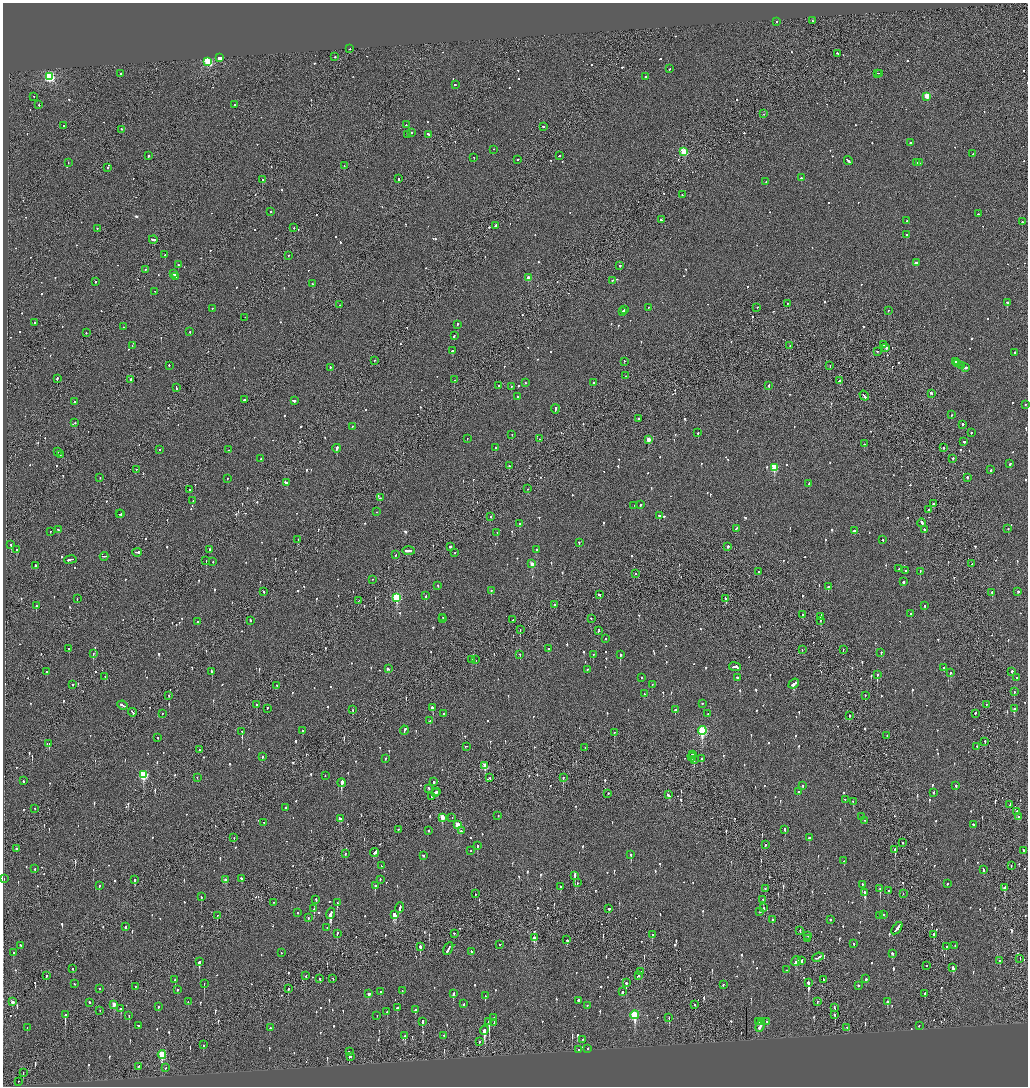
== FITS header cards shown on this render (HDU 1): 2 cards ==
NAXIS1  =                 2051
NAXIS2  =                 2168

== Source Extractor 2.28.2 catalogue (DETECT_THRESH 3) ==
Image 2051 x 2168 px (HDU 1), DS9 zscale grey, zoomed out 1/2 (1 PNG px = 2 x 2 image px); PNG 1030 x 1088 px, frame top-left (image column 2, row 2168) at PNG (3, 3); each listed source drawn as its Kron ellipse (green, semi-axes under 4 px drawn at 4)
Background -0.0785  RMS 0.077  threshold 0.231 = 3 sigma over >= 5 px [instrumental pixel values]
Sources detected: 1263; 50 cannot appear on this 1/2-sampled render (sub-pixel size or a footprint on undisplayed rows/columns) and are neither listed nor drawn; of the other 1213, the 500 brightest by FLUX_AUTO listed and drawn (713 fainter detections omitted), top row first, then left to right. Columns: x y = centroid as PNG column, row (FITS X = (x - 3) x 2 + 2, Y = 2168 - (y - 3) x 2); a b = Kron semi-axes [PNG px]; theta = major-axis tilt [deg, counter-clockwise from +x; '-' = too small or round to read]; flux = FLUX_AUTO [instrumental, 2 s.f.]
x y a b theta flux
812 21 2 2 - 110
777 22 2 2 - 59
350 49 2 2 - 74
837 54 2 1 - 110
334 57 2 2 - 240
219 58 2 2 - 300
208 62 4 3 - 1300
669 69 2 2 - 54
121 74 2 2 - 140
877 74 2 1 - 84
879 74 3 2 - 150
50 77 4 3 - 2000
645 77 2 2 - 220
455 85 2 2 - 190
34 97 2 1 - 210
927 97 3 3 - 410
39 105 2 2 - 92
235 105 2 2 - 93
764 114 2 1 - 54
406 125 2 2 - 83
64 126 2 2 - 64
543 127 2 2 - 130
122 130 2 2 - 140
411 133 2 2 - 450
408 135 2 2 - 180
429 135 3 2 - 310
910 143 2 2 - 69
494 150 2 2 - 60
684 152 3 3 - 900
973 154 2 2 - 56
148 156 2 2 - 100
559 156 2 2 - 66
474 158 2 2 - 93
518 160 2 2 - 79
848 161 4 2 - 420
68 163 2 2 - 150
916 163 3 2 - 140
919 163 2 2 - 76
344 166 2 1 - 81
108 168 2 1 - 160
801 178 2 2 - 96
399 179 3 2 - 130
262 180 2 1 - 350
766 182 2 1 - 92
682 195 2 1 - 100
271 212 2 2 - 53
978 214 2 2 - 72
661 220 2 2 - 170
907 221 2 2 - 210
1022 222 2 2 - 72
496 226 3 2 - 230
294 228 2 1 - 110
97 229 2 2 - 110
906 235 2 2 - 630
153 240 4 2 - 250
165 255 2 1 - 220
289 256 2 1 - 350
916 263 3 2 - 160
178 265 2 2 - 67
620 266 2 2 - 170
145 270 2 2 - 75
173 274 4 2 - 190
176 277 3 2 - 180
528 278 3 2 - 120
612 281 2 2 - 79
95 282 2 2 - 92
313 284 2 2 - 320
155 292 2 2 - 110
1007 303 2 2 - 480
787 304 2 2 - 65
340 305 2 2 - 180
648 308 2 2 - 58
757 308 2 2 - 64
212 309 2 2 - 56
624 310 2 2 - 170
888 311 2 2 - 68
623 312 4 2 - 210
245 318 2 1 - 68
35 323 2 2 - 51
457 325 2 2 - 240
123 327 2 1 - 100
190 332 2 2 - 71
86 333 2 2 - 57
454 336 3 2 - 200
884 345 3 1 - 90
132 346 2 2 - 150
790 346 2 2 - 55
886 348 3 2 - 140
453 351 4 2 - 210
877 352 2 2 - 91
1015 353 2 2 - 330
374 361 2 1 - 99
624 362 2 2 - 60
956 362 3 2 - 310
958 364 2 2 - 120
169 366 2 2 - 71
830 366 2 1 - 66
961 366 3 2 - 160
330 368 2 2 - 160
965 368 4 2 - 170
626 376 2 1 - 80
57 379 2 2 - 240
131 380 2 2 - 160
454 380 2 1 - 84
840 381 4 2 - 240
525 383 2 2 - 55
594 383 2 2 - 220
499 386 2 2 - 97
769 386 2 2 - 160
511 387 2 2 - 110
176 388 3 2 - 83
931 394 3 2 - 520
864 396 5 2 - 360
517 397 2 2 - 110
244 400 2 2 - 310
294 401 2 2 - 140
75 402 2 2 - 58
1025 405 2 2 - 57
555 409 4 2 - 180
952 415 2 2 - 57
639 419 2 2 - 55
75 423 2 2 - 59
962 425 2 2 - 260
352 427 2 1 - 130
698 433 2 2 - 230
971 433 2 2 - 100
512 435 2 2 - 66
467 439 2 2 - 76
539 439 2 2 - 64
648 440 3 2 - 210
964 442 3 2 - 150
865 444 2 2 - 67
496 448 2 2 - 58
944 448 2 2 - 53
337 449 4 2 - 350
160 450 2 2 - 250
228 450 2 2 - 61
58 452 2 2 - 64
60 455 2 2 - 130
261 459 2 2 - 97
953 459 2 2 - 65
1010 464 3 2 - 240
509 466 2 2 - 100
774 468 3 3 - 560
137 470 2 2 - 63
991 470 3 2 - 150
100 478 2 2 - 160
967 478 2 2 - 140
227 479 2 2 - 110
286 483 3 2 - 300
809 484 2 2 - 92
528 489 2 1 - 72
190 490 2 2 - 310
380 498 2 2 - 85
193 501 2 2 - 77
933 504 2 2 - 200
641 505 2 2 - 150
634 506 2 2 - 75
929 510 2 2 - 300
376 512 2 2 - 55
119 514 2 2 - 71
121 514 2 2 - 94
659 516 2 2 - 220
490 517 2 2 - 64
922 523 4 2 - 180
519 524 2 2 - 250
736 529 3 2 - 110
1008 529 2 2 - 66
58 530 3 2 - 110
924 530 2 2 - 92
854 531 3 2 - 81
50 532 2 2 - 53
497 533 2 2 - 110
298 540 4 2 - 200
883 540 2 2 - 52
579 543 2 2 - 300
11 545 2 2 - 230
450 547 2 2 - 180
728 547 2 2 - 110
17 550 2 2 - 130
210 550 2 1 - 71
536 550 2 2 - 100
408 551 6 2 -1 250
137 553 5 2 - 340
455 553 2 1 - 140
396 555 2 2 - 68
104 557 4 1 - 160
70 560 6 2 9 220
206 561 2 1 - 100
213 562 2 2 - 51
532 564 3 3 - 190
972 564 2 2 - 80
35 566 3 2 - 130
898 569 2 2 - 54
905 571 2 2 - 82
758 572 3 2 - 84
920 572 2 2 - 52
635 574 2 1 - 210
372 580 2 2 - 55
903 582 2 2 - 230
438 586 2 2 - 51
828 587 2 2 - 200
491 591 2 2 - 150
264 592 2 2 - 54
1018 592 3 2 - 58
992 593 2 2 - 130
599 595 3 2 - 74
426 596 2 2 - 90
397 598 4 3 - 1200
77 599 2 1 - 62
726 599 3 2 - 100
358 601 2 1 - 120
555 605 2 1 - 93
36 606 2 2 - 130
925 606 2 2 - 82
911 614 2 2 - 78
802 615 2 2 - 120
821 617 2 2 - 350
443 618 2 1 - 64
443 619 2 1 - 74
591 619 2 1 - 110
513 620 2 1 - 53
250 621 2 2 - 190
820 621 2 1 - 60
197 622 2 2 - 88
520 630 2 1 - 60
598 631 3 2 - 55
605 639 2 2 - 53
69 649 2 2 - 58
548 649 2 2 - 90
802 650 2 2 - 55
843 650 2 1 - 64
881 653 2 2 - 130
93 654 2 2 - 190
520 655 2 2 - 75
593 655 2 2 - 170
620 655 2 2 - 620
471 660 2 2 - 85
476 660 2 1 - 100
735 667 6 2 -8 590
944 668 2 2 - 74
388 669 3 2 - 270
587 670 2 2 - 89
47 672 2 2 - 72
212 672 3 2 - 190
1012 672 2 2 - 580
950 673 2 2 - 430
877 675 3 2 - 340
105 677 2 1 - 120
642 678 2 2 - 51
737 678 2 2 - 73
1017 678 3 2 - 78
794 684 6 2 41 290
73 685 2 2 - 59
652 685 2 2 - 96
277 686 2 1 - 51
1014 692 2 2 - 57
644 694 2 2 - 110
169 696 2 2 - 75
865 696 2 1 - 55
702 704 2 2 - 99
257 705 2 2 - 270
986 705 2 1 - 52
122 706 5 2 - 190
432 708 3 2 - 700
267 709 3 2 - 90
1014 709 2 2 - 170
353 710 2 2 - 59
675 710 2 2 - 140
132 713 4 2 - 170
162 714 2 1 - 320
443 714 2 2 - 77
708 714 2 2 - 59
975 714 2 2 - 70
849 716 2 2 - 77
430 721 2 2 - 93
302 731 2 2 - 60
404 731 4 2 - 390
702 731 4 3 - 1700
242 732 2 1 - 310
614 733 2 1 - 94
887 736 2 2 - 70
158 738 2 2 - 70
985 742 2 2 - 54
49 744 2 1 - 150
466 747 3 2 - 66
977 747 2 1 - 59
585 748 2 1 - 74
200 750 2 2 - 74
692 755 3 1 - 220
262 757 2 2 - 130
692 757 4 2 - 430
385 759 3 2 - 64
702 759 3 2 - 80
694 760 2 1 - 150
485 766 3 3 - 340
144 775 4 3 - 870
325 776 2 2 - 66
197 778 2 2 - 100
490 778 2 1 - 53
563 778 2 2 - 120
23 781 2 2 - 180
434 782 2 2 - 170
342 783 4 2 - 880
803 786 2 2 - 68
956 786 2 2 - 82
428 789 3 2 - 120
437 792 2 2 - 62
799 792 2 2 - 110
435 793 2 2 - 78
933 793 2 2 - 77
608 794 2 2 - 140
669 795 4 2 - 120
431 797 2 1 - 79
845 800 2 2 - 54
853 802 2 2 - 95
1010 805 2 1 - 160
286 808 2 2 - 940
35 809 3 1 - 170
1016 812 3 2 - 81
498 816 2 2 - 58
862 817 2 1 - 100
1019 817 3 2 - 100
442 818 4 3 - 300
452 818 2 2 - 80
340 819 4 3 - 130
865 821 2 2 - 86
264 823 2 2 - 69
458 825 3 3 - 380
973 825 3 2 - 120
398 830 2 2 - 230
785 830 3 2 - 130
428 831 2 1 - 250
461 831 2 2 - 130
234 838 2 1 - 61
809 838 3 2 - 110
903 843 2 2 - 78
765 845 3 2 - 99
477 846 2 2 - 230
16 849 2 2 - 69
895 850 3 2 - 240
470 851 2 2 - 62
1023 851 2 2 - 220
374 853 4 2 - 350
345 854 2 2 - 72
631 855 3 2 - 280
423 856 2 2 - 69
844 861 2 2 - 83
381 866 2 2 - 75
1011 866 2 1 - 60
35 869 2 2 - 55
984 870 4 2 - 96
575 876 3 2 - 790
4 879 2 1 - 54
242 879 3 2 - 100
135 880 3 2 - 210
225 880 3 3 - 91
380 880 2 2 - 60
577 883 2 2 - 63
947 884 2 2 - 57
862 885 2 2 - 100
99 886 2 2 - 200
375 886 2 2 - 250
561 887 3 2 - 300
1004 888 3 2 - 150
765 889 2 2 - 54
880 889 2 2 - 220
888 891 2 2 - 64
865 893 3 2 - 490
475 894 2 2 - 76
903 894 2 1 - 60
201 897 2 2 - 180
316 900 2 2 - 76
763 900 2 1 - 92
274 903 2 2 - 52
337 903 3 2 - 120
400 908 5 2 - 270
764 908 2 2 - 58
314 909 3 2 - 210
609 909 3 2 - 59
760 912 2 2 - 51
298 913 2 2 - 110
330 914 6 2 71 1100
394 915 4 3 - 580
884 915 2 2 - 55
217 916 3 2 - 60
879 916 2 2 - 84
308 918 2 2 - 120
772 920 2 2 - 110
830 920 2 2 - 54
126 927 3 2 - 72
327 928 2 2 - 93
897 929 7 2 52 680
800 931 2 2 - 82
337 934 2 2 - 200
454 934 2 2 - 80
652 935 2 2 - 210
934 935 2 2 - 120
808 936 2 1 - 85
534 938 4 3 - 270
807 939 2 2 - 77
567 940 2 2 - 90
854 944 2 2 - 68
500 945 2 2 - 66
20 946 2 2 - 83
955 946 2 2 - 65
420 947 2 2 - 1800
947 947 3 2 - 120
448 949 7 2 60 280
471 952 2 2 - 54
13 953 2 2 - 120
281 953 2 1 - 57
892 954 2 2 - 74
818 958 6 2 23 240
1020 959 2 1 - 69
796 961 5 2 - 220
802 961 3 2 - 140
1000 961 3 2 - 130
199 962 3 2 - 340
927 966 2 1 - 56
953 968 4 2 - 130
73 969 2 2 - 94
786 970 2 2 - 75
641 972 2 2 - 410
46 976 2 2 - 70
306 976 2 1 - 53
639 976 4 2 - 120
320 979 2 2 - 59
333 979 2 2 - 59
866 979 2 2 - 570
175 980 2 2 - 200
823 980 3 1 - 79
626 983 3 2 - 520
808 983 4 2 - 1300
74 984 2 2 - 54
204 984 3 2 - 140
723 985 3 2 - 53
858 986 2 2 - 99
136 987 2 2 - 79
100 989 2 2 - 53
288 989 2 2 - 110
177 990 2 2 - 68
402 991 2 2 - 58
381 992 2 2 - 59
623 992 2 2 - 100
369 994 3 2 - 130
453 994 4 2 - 180
925 994 4 2 - 76
485 996 2 2 - 65
578 1001 2 2 - 1100
12 1002 3 2 - 140
188 1002 2 2 - 55
817 1002 3 2 - 55
888 1002 3 3 - 87
89 1003 2 2 - 270
464 1004 3 2 - 67
114 1005 3 2 - 150
695 1005 2 2 - 85
587 1006 2 2 - 72
158 1007 2 2 - 110
397 1008 2 2 - 490
834 1008 3 2 - 61
121 1009 2 2 - 72
415 1010 3 2 - 170
100 1011 2 1 - 68
387 1012 2 2 - 250
65 1015 3 2 - 930
635 1015 4 3 - 1100
835 1015 2 2 - 110
129 1016 2 1 - 82
377 1016 2 2 - 95
494 1018 2 2 - 75
669 1018 2 1 - 61
422 1022 3 2 - 290
489 1022 4 2 - 1300
758 1022 2 2 - 310
761 1022 2 2 - 130
767 1022 2 2 - 170
494 1023 3 1 - 58
138 1026 2 2 - 52
760 1026 6 2 69 260
919 1026 2 2 - 51
27 1028 2 2 - 55
270 1028 2 2 - 59
847 1028 2 1 - 79
484 1031 4 2 - 1100
405 1036 4 2 - 160
444 1036 2 2 - 96
582 1040 2 2 - 59
479 1042 3 2 - 77
203 1045 2 2 - 100
588 1049 2 2 - 80
578 1050 2 2 - 73
349 1052 2 2 - 220
162 1055 4 3 - 780
351 1057 2 2 - 54
138 1067 3 2 - 130
166 1068 2 2 - 56
23 1073 2 1 - 110
19 1082 2 1 - 57
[713 fainter detections neither listed nor drawn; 50 sub-pixel or undisplayed-footprint detections neither listed nor drawn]